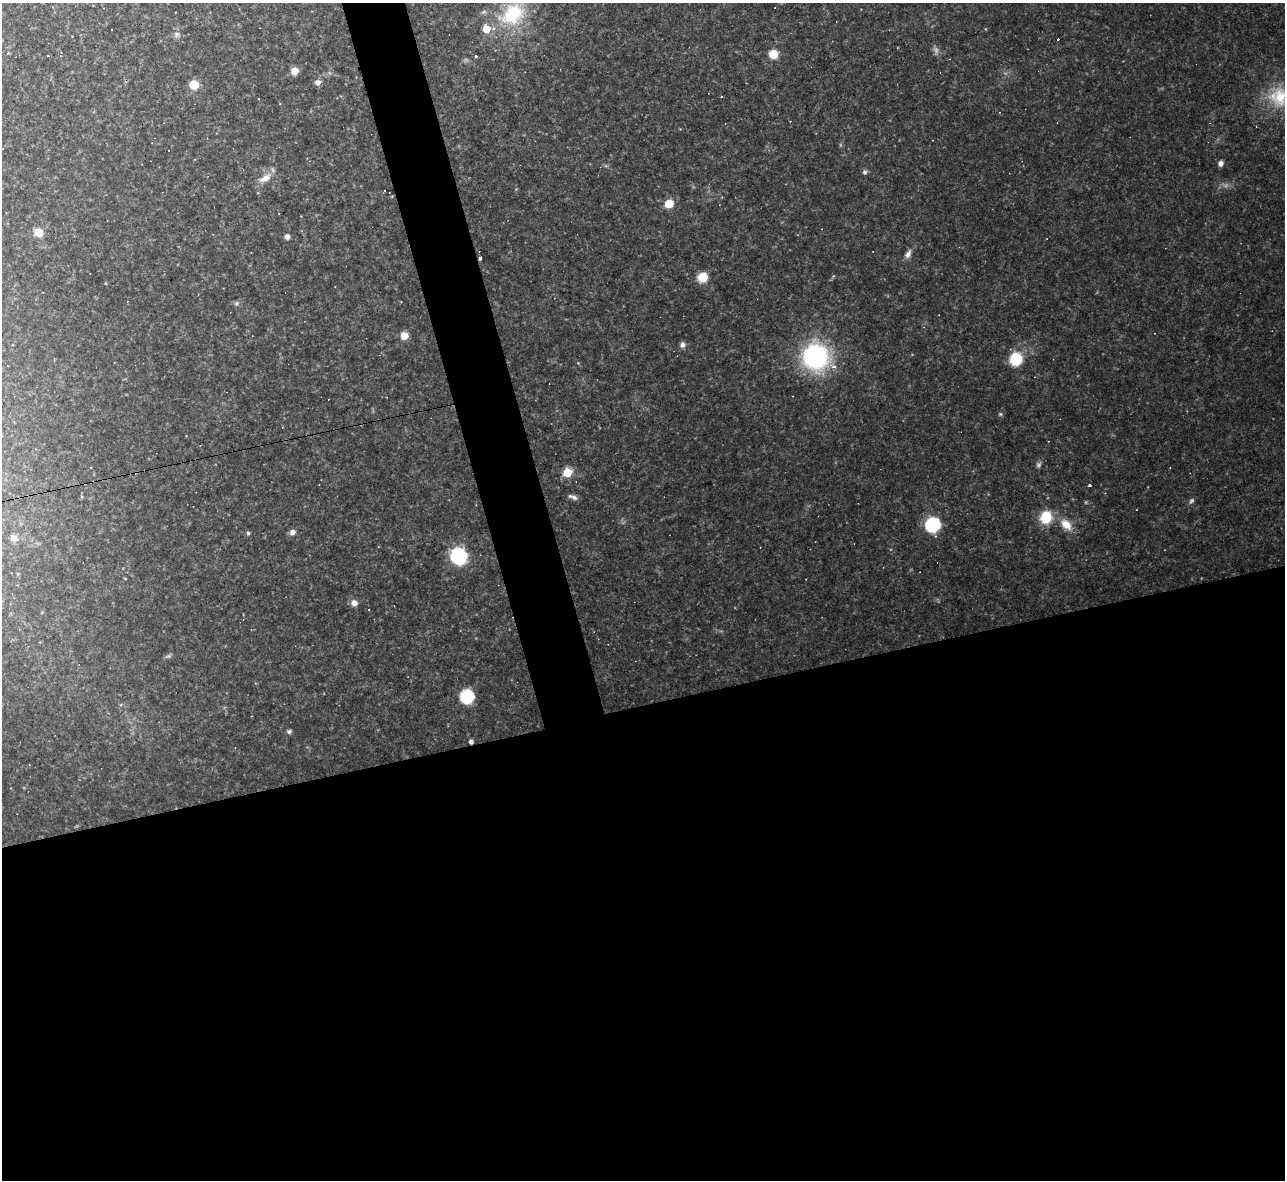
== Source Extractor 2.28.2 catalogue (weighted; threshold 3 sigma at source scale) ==
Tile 15 of 4 x 4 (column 3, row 4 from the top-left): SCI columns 2567-3849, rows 142-1319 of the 5132 x 5115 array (HDU 1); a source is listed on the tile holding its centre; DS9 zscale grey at full resolution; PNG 1287 x 1182 px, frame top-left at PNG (2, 3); no overlay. Shown black and unused: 43% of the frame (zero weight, under 2 of 3 exposures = <1% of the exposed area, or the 3 px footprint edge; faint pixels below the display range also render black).
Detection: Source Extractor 2.28.2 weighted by HDU 2 'WHT'; one run over the whole footprint, this tile lists its part. Background 0.175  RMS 0.015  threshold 0.0657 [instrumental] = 3 sigma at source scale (4.5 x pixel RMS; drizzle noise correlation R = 1.50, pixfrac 1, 0.05/0.05 arcsec/px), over >= 5 px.
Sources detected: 50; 2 too faint to see at this stretch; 8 cosmic-ray / hot-pixel residue — not listed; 1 inside a brighter listed object's ellipse — not listed separately; the other 39 listed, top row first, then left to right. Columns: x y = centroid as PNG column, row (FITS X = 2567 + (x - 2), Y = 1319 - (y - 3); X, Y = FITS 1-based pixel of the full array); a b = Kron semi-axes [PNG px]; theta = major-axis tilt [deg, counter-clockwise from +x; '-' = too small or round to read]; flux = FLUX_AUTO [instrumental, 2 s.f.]
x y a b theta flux
512 14 34 26 53 81
177 34 6 6 - 3.4
773 54 7 7 - 25
48 56 3 2 - 1.4
475 56 3 3 - 13
294 71 7 6 - 13
317 82 8 6 6 5.1
194 85 6 6 - 39
721 97 3 2 - 2.2
1280 97 27 23 81 56
1221 163 6 6 - 5.6
864 172 6 6 - 3
265 178 17 8 24 11
669 204 6 6 - 28
39 232 7 6 - 23
287 237 5 5 - 5.3
908 254 10 6 63 6.2
480 258 3 3 - 6.1
702 277 7 6 - 39
404 336 6 6 - 18
682 345 7 6 - 4.6
815 357 16 16 - 230
1016 359 7 7 - 95
834 367 5 4 - 5.7
1000 414 5 5 - 1.7
91 468 3 2 - 2.1
567 473 5 5 - 59
1089 486 3 3 - 3.2
574 497 9 6 -28 4.7
1046 517 10 9 - 49
1066 524 16 9 -44 19
932 525 7 7 - 220
292 532 7 6 - 5
248 533 5 4 - 2.5
13 538 9 8 - 6.9
459 556 9 8 - 150
354 603 7 6 - 8.3
467 697 8 7 - 130
289 731 6 5 - 2.8
Overlapping masked pixels (flux is a lower limit): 1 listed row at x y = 480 258
Isophote crosses this tile's border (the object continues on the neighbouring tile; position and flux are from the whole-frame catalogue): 1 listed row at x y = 1280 97